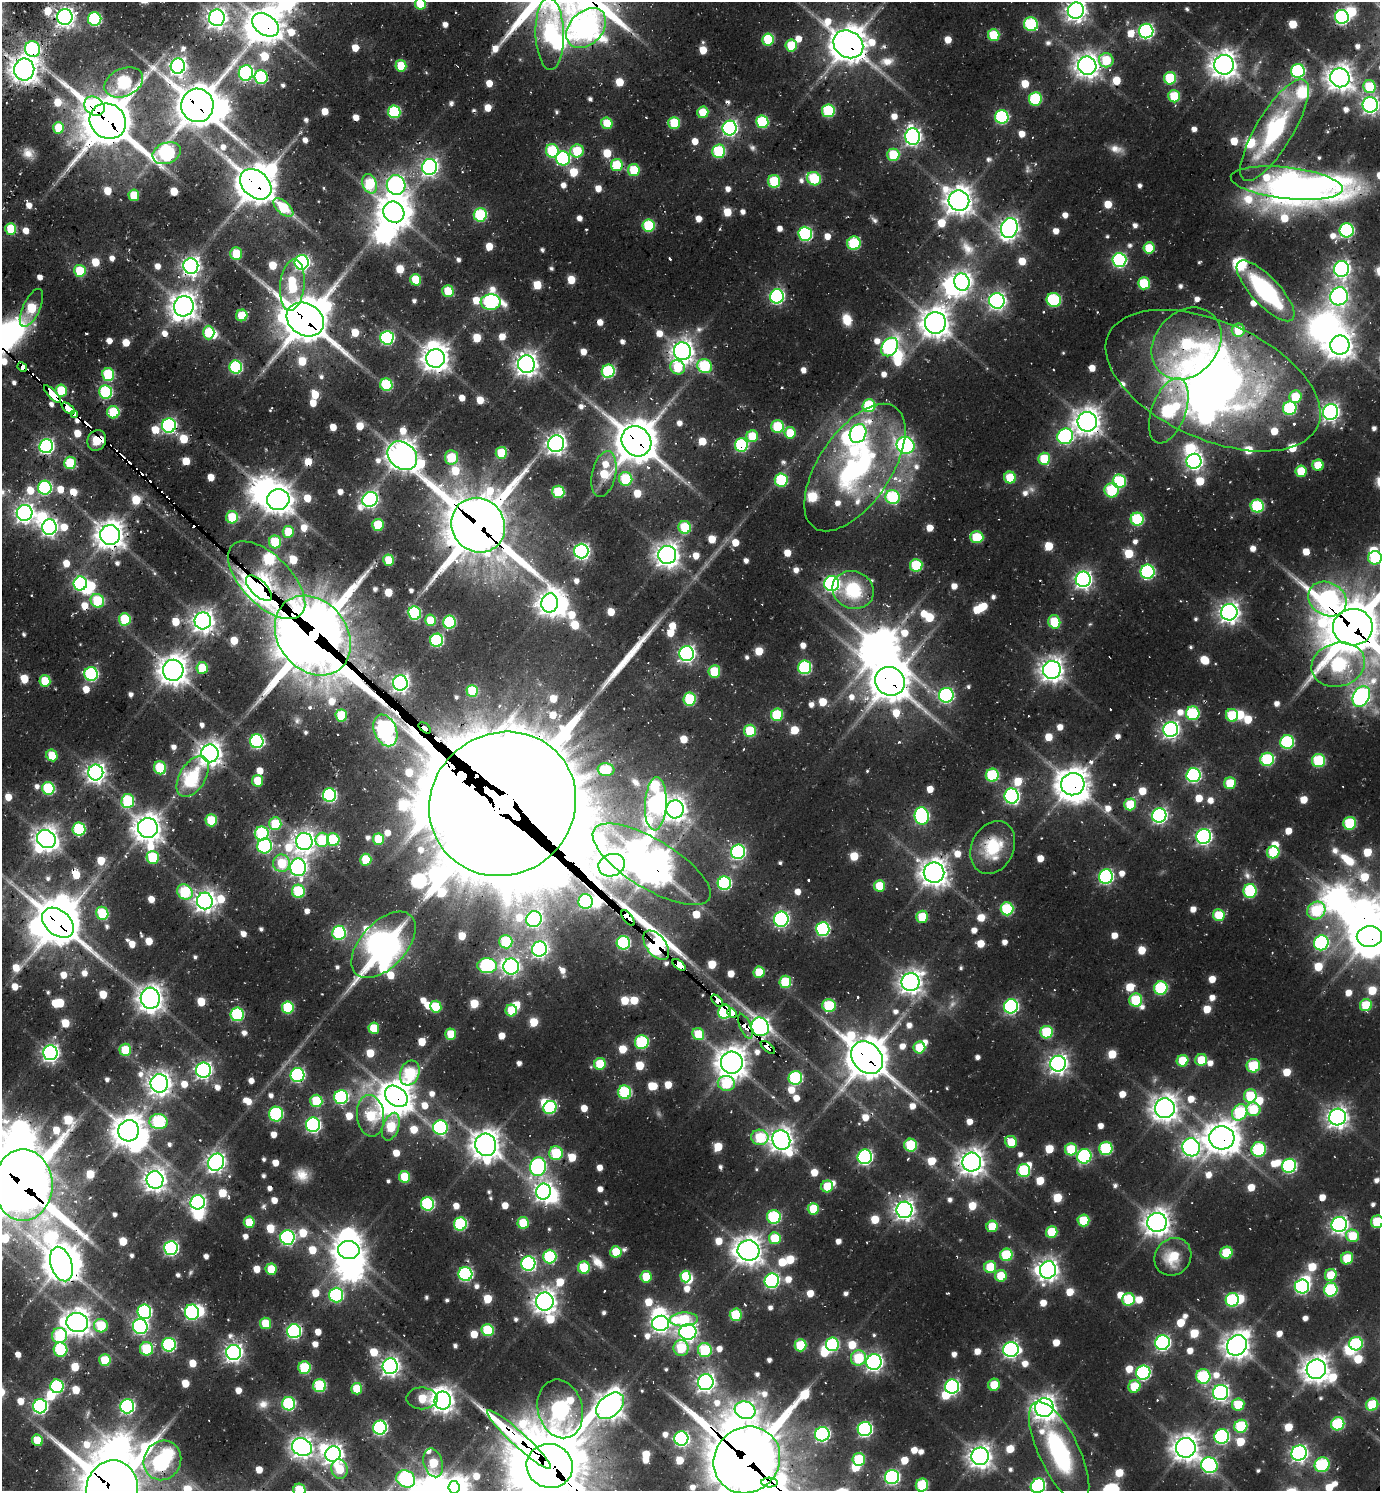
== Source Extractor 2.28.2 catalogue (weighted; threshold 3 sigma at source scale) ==
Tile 11 of 4 x 4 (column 3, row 3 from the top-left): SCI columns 3069-4446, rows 1584-3072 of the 6065 x 6051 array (HDU 1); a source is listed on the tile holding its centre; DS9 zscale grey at full resolution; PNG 1382 x 1493 px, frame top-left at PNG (2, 2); each listed source drawn as its Kron ellipse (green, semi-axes under 4 px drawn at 4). Shown black and unused: <1% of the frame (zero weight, under 2 of 3 exposures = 5% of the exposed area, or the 3 px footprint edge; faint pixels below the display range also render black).
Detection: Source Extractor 2.28.2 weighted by HDU 2 'WHT'; one run over the whole footprint, this tile lists its part. Background 0.0771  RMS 0.01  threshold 0.0453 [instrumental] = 3 sigma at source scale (4.5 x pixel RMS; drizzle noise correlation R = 1.50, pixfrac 1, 0.05/0.05 arcsec/px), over >= 5 px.
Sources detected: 1126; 9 too faint to see at this stretch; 75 inside a brighter object's white glare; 7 cosmic-ray / hot-pixel residue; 3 long thin detections or spike segments (spike, bleed or trail) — neither listed nor drawn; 16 inside a brighter listed object's ellipse — not listed separately; of the other 1016, all 500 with FLUX_AUTO >= 35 (the completeness limit of this list) listed and drawn (516 fainter detections not listed), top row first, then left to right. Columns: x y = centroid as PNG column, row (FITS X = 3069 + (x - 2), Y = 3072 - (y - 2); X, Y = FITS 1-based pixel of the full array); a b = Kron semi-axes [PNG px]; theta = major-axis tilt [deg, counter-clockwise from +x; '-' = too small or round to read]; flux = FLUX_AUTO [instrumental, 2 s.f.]
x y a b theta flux
420 4 6 5 - 40
1076 10 8 8 - 800
65 17 8 7 - 630
1342 17 7 6 - 260
217 18 8 8 - 770
95 19 7 6 - 150
1031 24 7 6 - 110
266 25 14 10 -33 2100
586 28 23 16 46 920
1146 31 7 7 - 280
550 34 36 14 -88 200
994 35 6 6 - 59
768 39 6 6 - 69
848 44 16 13 -33 2600
791 45 6 5 - 46
32 49 8 7 - 160
1106 60 7 7 - 48
1224 65 10 10 - 1300
178 66 7 7 - 500
401 66 6 5 - 41
1087 66 9 9 - 1100
24 69 11 10 - 1400
1298 71 7 7 - 160
246 73 7 7 - 240
261 77 7 6 - 130
1170 78 6 6 - 73
1340 78 10 9 - 1200
124 82 20 14 24 160
1370 86 6 6 - 61
1174 96 6 6 - 55
1035 99 7 6 - 98
197 105 17 16 - 3700
1370 105 7 7 - 440
94 106 11 8 -37 160
828 111 6 6 - 100
394 112 6 6 - 110
703 112 6 5 - 37
1002 117 7 6 - 160
108 121 19 17 -39 5500
762 122 6 6 - 100
607 123 6 5 - 40
674 123 6 5 - 58
58 128 6 5 - 40
730 128 7 7 - 350
1274 130 58 18 59 140
913 137 8 7 - 480
552 151 7 6 - 92
577 151 7 6 - 53
719 151 7 6 - 110
167 153 14 10 22 250
893 155 6 6 - 56
563 158 7 7 - 170
617 165 6 6 - 58
430 167 8 7 - 450
634 170 6 5 - 56
814 179 7 6 - 83
774 181 6 6 - 69
1287 183 56 15 -6 1300
256 184 17 13 -41 3000
370 184 10 7 -69 79
396 185 10 9 - 570
134 195 6 5 - 37
959 201 10 10 - 1400
283 208 12 6 -41 63
394 212 11 10 - 1700
480 215 7 6 - 100
648 226 6 6 - 84
1009 228 10 8 70 670
11 229 6 5 - 51
1347 230 7 7 - 190
805 234 7 7 - 180
854 243 7 6 - 96
1149 248 5 5 - 36
236 254 6 6 - 40
1119 260 7 7 - 230
302 262 7 7 - 320
191 266 8 7 - 610
1342 269 8 7 - 490
80 271 6 5 - 56
416 280 6 5 - 41
962 282 9 7 -74 540
1144 283 6 6 - 62
292 285 26 12 84 81
448 291 6 5 - 44
1266 291 39 14 -47 140
777 296 7 7 - 260
1339 296 9 8 - 460
1054 300 7 6 - 120
997 301 8 7 - 450
491 302 10 7 1 200
184 306 10 9 - 1300
31 308 20 8 65 67
242 315 6 5 - 43
305 319 20 16 -31 4400
935 323 11 10 - 1600
1238 330 6 6 - 37
209 332 7 5 -90 49
387 338 7 6 - 190
1187 344 39 31 48 150
1340 345 10 9 - 1400
890 347 10 7 55 210
682 351 9 8 - 980
436 358 9 9 - 1300
526 364 9 8 - 960
705 366 7 6 - 94
22 367 5 4 - 74
236 367 6 6 - 140
678 367 7 7 - 51
608 371 6 6 - 130
108 375 6 6 - 86
1213 381 114 59 -24 670
386 385 6 6 - 94
61 391 6 5 - 51
106 392 7 6 - 130
52 394 11 4 -47 440
1295 397 6 6 - 41
869 406 6 6 - 89
68 408 8 4 -40 420
1290 408 7 7 - 110
1169 411 34 17 70 180
113 412 6 6 - 67
1331 412 8 7 - 500
75 415 4 4 - 64
1087 422 10 10 - 1300
169 425 7 7 - 290
778 427 6 6 - 75
790 433 6 5 - 36
858 434 10 8 64 330
752 436 6 6 - 40
1065 436 8 7 - 210
97 440 10 9 - 92
636 441 16 14 -48 4000
556 444 8 8 - 750
741 445 6 6 - 140
906 445 9 8 - 330
46 446 7 7 - 310
501 453 6 5 - 53
402 456 16 12 -41 1800
451 457 7 6 - 47
1044 459 6 6 - 55
1194 461 7 7 - 460
70 463 6 6 - 61
1318 465 5 5 - 35
855 468 73 36 56 270
1301 471 6 5 - 36
604 474 23 12 78 56
1010 478 6 5 - 41
626 479 7 6 - 75
781 480 6 6 - 90
1119 481 7 6 - 110
45 488 7 7 - 170
1112 490 7 7 - 72
558 492 6 6 - 69
893 497 7 7 - 100
370 499 8 7 - 410
278 500 11 10 - 1400
1257 506 6 6 - 120
25 513 8 8 - 620
232 517 6 6 - 55
1137 519 6 6 - 100
378 525 6 5 - 50
478 525 28 26 -52 7100
49 527 8 7 - 420
685 527 6 6 - 62
288 532 6 5 - 38
110 535 10 10 - 1600
977 537 6 6 - 54
275 542 6 6 - 54
581 551 7 7 - 360
667 555 9 9 - 1100
1375 558 7 6 - 81
389 560 5 5 - 41
916 565 6 6 - 84
1148 572 7 7 - 200
1083 579 7 7 - 510
267 580 49 24 -45 820
80 583 7 6 - 220
832 584 7 7 - 340
259 588 16 7 -44 1500
853 590 21 18 -24 75
1327 599 20 16 -31 400
97 601 7 6 - 73
550 603 9 8 - 1100
1229 612 8 8 - 760
415 613 7 6 - 130
125 619 6 6 - 65
431 620 6 5 - 37
203 621 8 8 - 910
449 622 6 6 - 120
1054 622 7 6 - 59
1353 627 20 18 3 6300
313 636 43 34 -52 8800
437 640 6 6 - 140
687 654 7 7 - 420
1338 665 27 21 17 200
805 667 7 6 - 140
202 668 6 5 - 48
173 670 10 10 - 1600
1052 670 9 9 - 1000
714 671 6 6 - 47
91 674 7 7 - 180
45 681 6 5 - 41
890 681 15 14 - 3100
400 683 7 7 - 490
472 691 6 5 - 58
946 695 7 7 - 220
1361 696 11 8 60 440
690 699 6 6 - 87
1193 713 7 6 - 110
341 715 6 5 - 63
777 715 6 6 - 66
1232 715 6 6 - 64
425 728 7 4 -38 260
1171 729 7 7 - 490
385 730 16 11 -67 580
750 731 6 6 - 63
257 741 7 6 - 210
1287 742 7 7 - 140
210 753 9 8 - 1100
52 755 6 5 - 35
1267 759 7 6 - 120
1319 761 6 6 - 91
160 768 6 6 - 69
606 770 8 6 -5 52
96 772 8 7 - 680
992 775 6 6 - 110
1194 775 7 7 - 230
193 776 22 13 59 82
258 781 6 5 - 36
1230 783 6 6 - 47
1073 784 12 11 - 1900
48 788 6 6 - 100
330 795 6 6 - 190
1012 796 7 7 - 300
128 801 7 6 - 96
503 804 75 70 36 59000
656 804 26 11 87 470
1130 804 6 6 - 52
675 809 9 8 - 960
1159 815 7 7 - 330
922 816 9 7 -82 230
211 820 6 5 - 58
1350 823 6 6 - 86
275 824 6 6 - 53
148 828 10 10 - 1400
79 829 7 6 - 120
262 833 7 7 - 120
1204 836 7 7 - 360
46 839 10 8 -35 1100
378 839 6 5 - 42
322 840 7 6 - 68
333 840 6 6 - 85
304 842 8 8 - 860
265 846 7 7 - 170
993 847 27 21 65 54
738 852 7 7 - 250
1273 852 6 6 - 63
153 857 6 6 - 70
366 860 6 5 - 55
282 863 8 8 - 45
652 864 67 24 -31 3100
612 865 13 11 18 1100
298 867 9 8 - 500
934 873 10 10 - 1400
1106 876 7 7 - 260
724 883 7 6 - 180
879 886 6 5 - 36
298 891 6 6 - 92
1250 891 7 6 - 110
185 892 8 7 - 96
205 901 8 8 - 840
586 901 7 7 - 140
1007 909 6 6 - 100
1316 911 9 8 - 99
102 913 6 6 - 65
1219 915 6 6 - 42
922 917 6 6 - 41
628 918 9 4 -54 2000
534 919 8 7 - 360
781 919 7 7 - 300
58 923 18 12 -40 3600
823 929 7 6 - 200
339 933 7 6 - 140
1369 936 12 10 7 2200
506 942 7 6 - 78
623 943 6 6 - 150
1321 943 7 7 - 210
383 945 40 23 47 370
656 945 17 9 -53 780
539 949 7 7 - 430
679 965 7 4 -38 940
487 966 10 7 0 190
511 966 8 8 - 400
759 972 6 5 - 46
785 982 6 6 - 62
911 982 9 9 - 980
1161 988 7 6 - 120
150 998 10 9 - 1200
1136 1000 6 6 - 73
717 1001 7 3 -46 94
1366 1005 6 6 - 48
829 1006 7 6 - 74
1011 1006 7 7 - 240
288 1007 6 6 - 82
436 1007 6 5 - 46
511 1010 6 5 - 46
725 1012 7 6 - 140
732 1013 5 4 - 410
237 1014 7 6 - 140
745 1026 13 5 -67 92
760 1027 9 8 - 530
374 1028 6 5 - 37
1047 1032 6 6 - 80
451 1034 5 5 - 35
698 1034 6 5 - 40
642 1042 7 7 - 120
768 1047 9 4 -40 42
919 1047 6 6 - 43
125 1050 6 6 - 46
50 1053 7 7 - 470
867 1058 18 14 -49 3500
1201 1060 6 6 - 36
1182 1061 6 5 - 42
732 1063 11 11 - 1700
600 1064 6 5 - 49
1058 1064 8 7 - 670
1253 1066 7 6 - 61
203 1070 7 7 - 450
410 1073 13 9 71 100
297 1075 7 7 - 200
795 1078 7 7 - 130
159 1083 9 9 - 990
726 1083 8 7 - 70
625 1092 6 6 - 120
396 1096 12 9 -38 2000
1250 1096 7 6 - 56
341 1097 7 7 - 170
316 1101 6 6 - 61
550 1108 7 6 - 120
1165 1108 10 10 - 1200
1253 1109 7 7 - 47
1240 1112 9 7 54 99
276 1114 7 7 - 140
371 1116 21 13 -84 72
1337 1117 8 8 - 800
158 1122 9 7 -2 140
313 1125 7 7 - 260
391 1127 14 8 71 62
440 1128 7 7 - 190
129 1131 11 10 - 1800
760 1137 8 7 - 56
1222 1138 12 11 - 1900
781 1140 10 8 -64 1100
1011 1142 6 5 - 38
486 1145 11 10 - 1600
911 1145 6 6 - 68
1191 1147 9 8 - 550
1106 1148 6 6 - 110
1071 1149 6 6 - 54
1259 1149 7 7 - 110
556 1153 7 7 - 71
1084 1156 7 7 - 160
865 1157 7 7 - 270
216 1162 9 7 59 560
972 1162 9 9 - 1200
1289 1166 7 7 - 180
538 1167 9 8 - 340
1024 1170 6 6 - 94
404 1177 6 5 - 44
155 1180 9 8 - 930
23 1185 35 29 90 8800
827 1186 6 6 - 37
543 1192 8 7 - 620
198 1202 7 7 - 330
427 1204 7 6 - 150
813 1209 6 5 - 46
904 1210 8 8 - 760
774 1217 7 7 - 120
1083 1220 6 6 - 48
249 1222 5 5 - 41
1157 1222 10 9 - 1200
1377 1222 6 6 - 60
523 1223 6 5 - 48
460 1224 6 6 - 120
1339 1224 8 7 - 500
992 1226 6 5 - 36
1052 1232 6 5 - 52
1352 1236 7 6 - 36
287 1237 7 7 - 250
775 1238 6 6 - 45
171 1248 7 7 - 260
349 1250 11 9 -3 1400
748 1250 11 10 - 1400
616 1252 6 5 - 40
1226 1253 6 6 - 53
1006 1255 6 6 - 76
550 1257 7 6 - 120
1173 1257 20 17 49 39
1347 1258 6 6 - 45
528 1263 7 7 - 230
61 1264 18 10 -72 2400
990 1267 6 6 - 44
584 1268 6 6 - 66
271 1269 6 5 - 37
1048 1270 9 8 - 820
465 1274 7 7 - 200
1331 1275 6 5 - 36
686 1276 6 5 - 44
1001 1276 6 6 - 40
646 1277 5 5 - 37
772 1281 7 7 - 220
1302 1286 7 7 - 240
1331 1290 7 6 - 130
336 1295 7 7 - 160
1128 1299 6 6 - 73
1232 1300 7 6 - 130
545 1301 9 9 - 1000
144 1312 7 7 - 200
192 1312 7 7 - 180
736 1315 6 6 - 62
684 1319 14 7 3 72
77 1322 11 9 -12 1300
265 1323 6 5 - 39
661 1323 8 7 - 470
101 1326 7 6 - 61
140 1326 7 7 - 290
488 1330 6 6 - 75
294 1331 7 7 - 240
688 1332 8 8 - 560
59 1336 8 7 - 75
1162 1343 7 7 - 320
832 1344 7 6 - 120
1356 1344 7 6 - 110
169 1345 7 6 - 180
801 1345 6 6 - 63
1237 1345 10 9 - 1300
681 1348 8 7 - 53
146 1349 6 6 - 71
1011 1349 8 7 - 390
61 1350 7 7 - 82
705 1350 7 7 - 80
234 1352 7 7 - 550
858 1358 7 7 - 51
105 1360 6 6 - 44
874 1362 8 7 - 500
390 1366 8 7 - 610
304 1368 6 6 - 76
1316 1369 10 9 - 1300
1143 1373 7 7 - 190
1203 1376 7 7 - 120
706 1382 8 7 - 580
994 1385 6 5 - 36
57 1386 7 6 - 130
320 1386 6 6 - 100
1134 1386 6 6 - 40
952 1387 7 7 - 260
357 1389 6 5 - 38
1221 1392 8 7 - 410
422 1398 15 11 0 36
443 1400 9 8 - 1000
289 1404 7 6 - 140
1238 1404 6 6 - 40
1372 1405 6 6 - 65
40 1406 7 7 - 280
127 1406 7 7 - 260
610 1406 16 10 41 1400
1044 1408 9 9 - 1100
560 1409 30 22 -75 420
745 1410 10 8 -17 530
1338 1424 7 6 - 100
1241 1426 7 6 - 82
380 1428 7 7 - 240
865 1429 7 7 - 270
822 1434 7 7 - 280
1222 1437 7 7 - 210
681 1438 7 7 - 260
519 1439 42 7 -43 560
37 1440 6 5 - 42
302 1447 10 8 -23 810
1186 1448 10 10 - 1400
1059 1452 55 20 -64 170
1299 1453 8 7 - 430
333 1454 8 7 - 750
980 1456 9 8 - 1000
859 1459 6 6 - 63
162 1460 20 18 63 370
747 1460 35 32 45 10000
433 1463 15 9 -74 50
1209 1465 8 7 - 290
1322 1465 8 7 - 110
550 1466 23 22 - 12000
340 1469 10 8 -80 37
892 1477 7 7 - 260
406 1479 10 8 -31 160
769 1483 8 5 -3 110
922 1485 6 6 - 74
1038 1486 7 7 - 220
454 1487 6 5 - 460
112 1489 28 25 78 8400
299 1490 6 6 - 49
Overlapping masked pixels (flux is a lower limit): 58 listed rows (the first 20) at x y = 65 17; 266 25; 586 28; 848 44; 32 49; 24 69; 197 105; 94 106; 108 121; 1287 183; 256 184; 305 319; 22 367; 1213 381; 52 394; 68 408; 75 415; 97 440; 636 441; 741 445
Isophote crosses this tile's border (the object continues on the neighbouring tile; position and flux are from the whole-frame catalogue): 16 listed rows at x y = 420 4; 1076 10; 266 25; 550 34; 1370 105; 1375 558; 1353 627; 1369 936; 23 1185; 1377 1222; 747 1460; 550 1466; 922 1485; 1038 1486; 112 1489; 299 1490
Unlisted compact peaks at least as high as the median listed source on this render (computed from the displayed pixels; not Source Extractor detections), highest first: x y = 496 49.